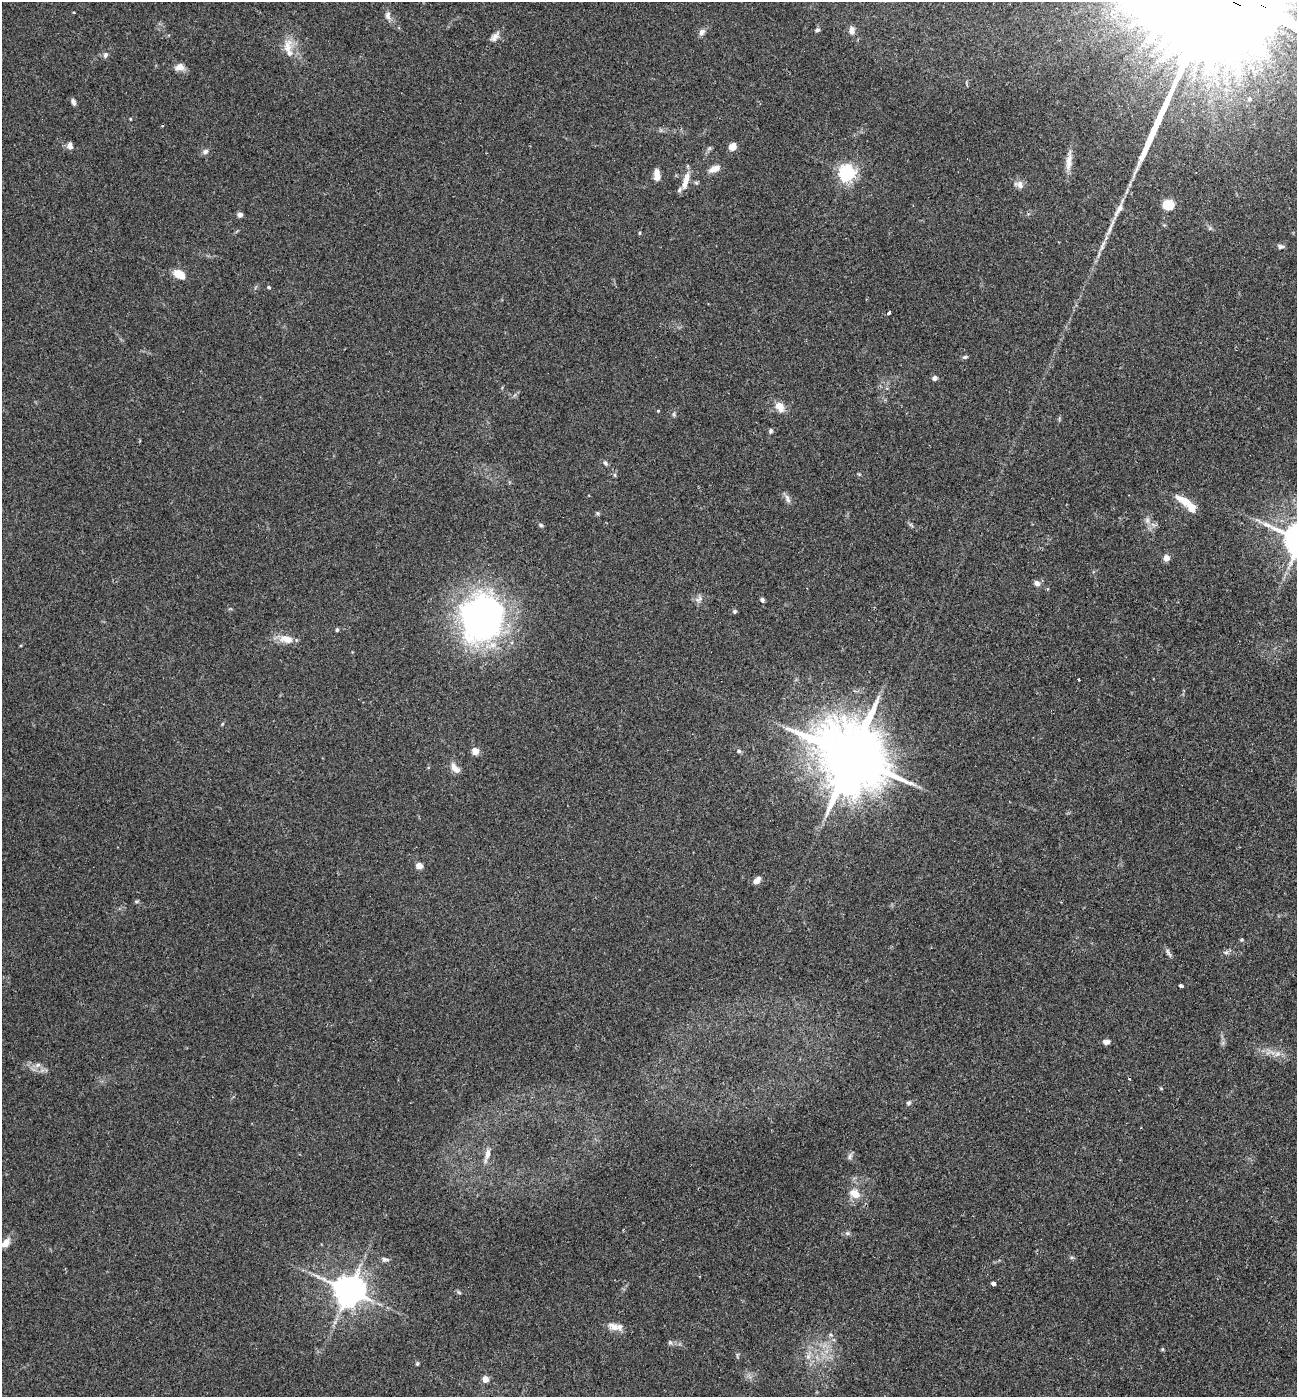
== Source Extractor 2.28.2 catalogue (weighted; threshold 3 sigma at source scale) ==
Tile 6 of 4 x 4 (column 2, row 2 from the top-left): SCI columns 1440-2734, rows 2796-4190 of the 5602 x 5588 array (HDU 1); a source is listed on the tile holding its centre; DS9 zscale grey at full resolution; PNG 1299 x 1399 px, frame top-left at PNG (2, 2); no overlay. Shown black and unused: <1% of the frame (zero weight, under 2 of 3 exposures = <1% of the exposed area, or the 3 px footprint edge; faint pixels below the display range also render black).
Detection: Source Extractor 2.28.2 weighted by HDU 2 'WHT'; one run over the whole footprint, this tile lists its part. Background 0.102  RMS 0.0072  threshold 0.0324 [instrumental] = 3 sigma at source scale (4.5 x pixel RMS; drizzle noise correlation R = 1.50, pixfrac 1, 0.05/0.05 arcsec/px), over >= 5 px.
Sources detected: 90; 2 inside a brighter object's white glare — not listed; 4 inside a brighter listed object's ellipse — not listed separately; the other 84 listed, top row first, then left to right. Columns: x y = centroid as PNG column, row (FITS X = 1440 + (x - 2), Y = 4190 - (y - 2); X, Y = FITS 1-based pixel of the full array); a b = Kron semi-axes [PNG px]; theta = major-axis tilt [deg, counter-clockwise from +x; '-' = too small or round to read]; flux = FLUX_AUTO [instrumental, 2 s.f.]
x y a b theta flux
388 16 11 7 -88 3.3
817 30 7 5 11 1.4
852 30 10 6 -90 4.1
702 32 10 7 47 2.9
495 37 15 8 49 3.9
288 48 28 10 86 10
105 55 8 6 66 2
179 67 12 8 7 5
1207 72 15 7 -39 7.2
1249 99 6 5 - 2.3
73 102 8 5 -67 2.2
130 119 4 2 - 0.6
70 146 8 7 - 2.9
733 146 7 7 - 6.8
710 148 7 4 70 1.2
205 151 8 6 21 2.4
1069 162 27 7 83 7.4
714 169 14 7 24 5.6
847 173 6 6 - 250
657 175 12 7 -86 5.1
685 182 19 8 77 7.8
1019 185 14 9 -28 4.1
1168 204 6 6 - 31
1119 209 24 7 59 6.8
240 214 6 5 - 2.4
640 233 5 3 - 0.72
1280 246 9 6 -7 2
1102 247 13 5 67 3.2
179 274 12 8 -30 10
269 287 4 4 - 1
889 313 4 3 - 1.8
965 357 7 5 1 1.3
934 378 5 5 - 2.5
780 407 14 9 -56 7.7
658 411 4 4 - 0.63
673 414 6 4 -89 1.1
771 431 6 5 - 1.3
605 463 7 5 -54 1.6
615 475 6 4 -72 0.92
787 499 12 6 -68 2.9
1185 501 19 8 -27 13
598 513 6 5 - 1
1147 520 8 6 70 2.4
541 525 6 4 -44 1.1
1166 558 6 6 - 4.4
1037 583 7 7 - 3.1
698 599 13 6 36 3.1
762 600 6 5 - 1.5
735 611 6 4 11 1.1
482 617 58 47 79 210
337 630 5 4 - 1.2
286 639 19 10 -11 8.6
1079 679 3 3 - 1.1
222 724 5 3 - 0.7
475 751 7 7 - 5.9
739 751 6 5 - 1.3
852 757 22 14 -30 8000
455 768 16 8 -48 5.5
419 866 5 4 - 11
757 880 10 6 48 4.1
1241 940 5 4 - 0.78
1226 952 8 4 -8 1.6
1168 953 14 4 -57 2
1181 986 4 3 - 4.2
1106 1042 8 5 4 2.8
1277 1054 10 5 27 2.9
38 1065 8 6 22 2.3
908 1103 6 5 - 1.3
487 1154 16 7 79 5
849 1156 9 5 70 1.9
855 1194 12 9 -34 8.7
848 1233 7 5 -19 1.6
5 1243 12 7 51 6.5
385 1259 11 5 -6 1.9
993 1283 4 4 - 2.4
349 1291 9 8 - 1400
459 1292 7 4 -31 1.1
614 1327 16 9 -19 6.3
831 1335 6 4 -13 1.2
670 1342 6 5 - 1.4
1162 1349 6 3 -71 0.77
808 1356 7 6 - 2.4
417 1364 5 4 - 0.9
485 1379 5 4 - 8.1